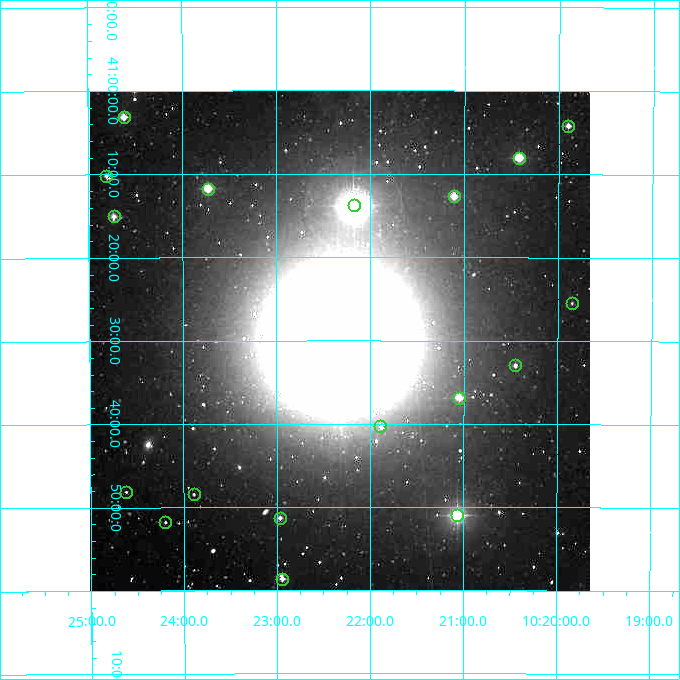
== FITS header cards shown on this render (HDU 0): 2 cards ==
NAXIS1  =                  500
NAXIS2  =                  500

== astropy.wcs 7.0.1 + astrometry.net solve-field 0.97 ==
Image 500 x 500 px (HDU 0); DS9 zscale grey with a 90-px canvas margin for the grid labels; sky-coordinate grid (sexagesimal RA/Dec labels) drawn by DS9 from the SOLVED WCS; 18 Tycho-2 reference stars matched to detected sources circled (green)
Header WCS: none
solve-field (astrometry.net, Tycho-2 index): SOLVED blind (the file carries no WCS)
Solved WCS: RA---TAN-SIP/DEC--TAN-SIP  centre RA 10:22:20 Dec +41:30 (155.58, +41.50 deg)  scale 7.2 arcsec/px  FOV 60.0' x 60.0'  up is -180 deg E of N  parity flipped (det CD > 0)
(file carries no celestial WCS; the grid is the blind solution)
Tycho-2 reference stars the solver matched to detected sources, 18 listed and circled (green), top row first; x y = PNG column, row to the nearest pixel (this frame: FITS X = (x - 90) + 1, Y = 500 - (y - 91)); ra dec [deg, ICRS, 3 dp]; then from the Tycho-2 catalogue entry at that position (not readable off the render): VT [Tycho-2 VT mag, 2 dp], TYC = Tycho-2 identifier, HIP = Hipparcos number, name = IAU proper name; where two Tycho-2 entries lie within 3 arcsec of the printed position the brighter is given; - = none
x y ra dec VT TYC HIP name
124 117 156.155 +41.052 9.11 3004-1088-1 - -
568 126 154.975 +41.070 10.01 3004-989-1 - -
519 158 155.105 +41.134 8.28 3004-817-1 50621 -
106 176 156.201 +41.169 10.34 3004-6-1 - -
208 189 155.932 +41.196 8.34 3004-1218-1 - -
454 196 155.277 +41.211 8.96 3004-140-1 50691 -
354 205 155.544 +41.230 5.78 3004-578-1 50786 -
114 216 156.183 +41.251 9.60 3004-1138-1 - -
572 303 154.962 +41.424 11.77 3004-1172-1 - -
515 365 155.112 +41.549 10.52 3004-905-1 - -
459 398 155.261 +41.614 8.84 3004-1048-1 - -
380 426 155.472 +41.672 12.50 3004-511-1 - -
126 492 156.154 +41.802 11.88 3004-316-1 - -
194 494 155.973 +41.807 11.50 3004-534-1 - -
457 515 155.265 +41.849 6.78 3004-44-1 50687 -
280 518 155.742 +41.855 10.15 3004-348-1 - -
165 522 156.049 +41.863 11.89 3004-1231-1 - -
282 579 155.736 +41.977 9.74 3004-560-1 - -